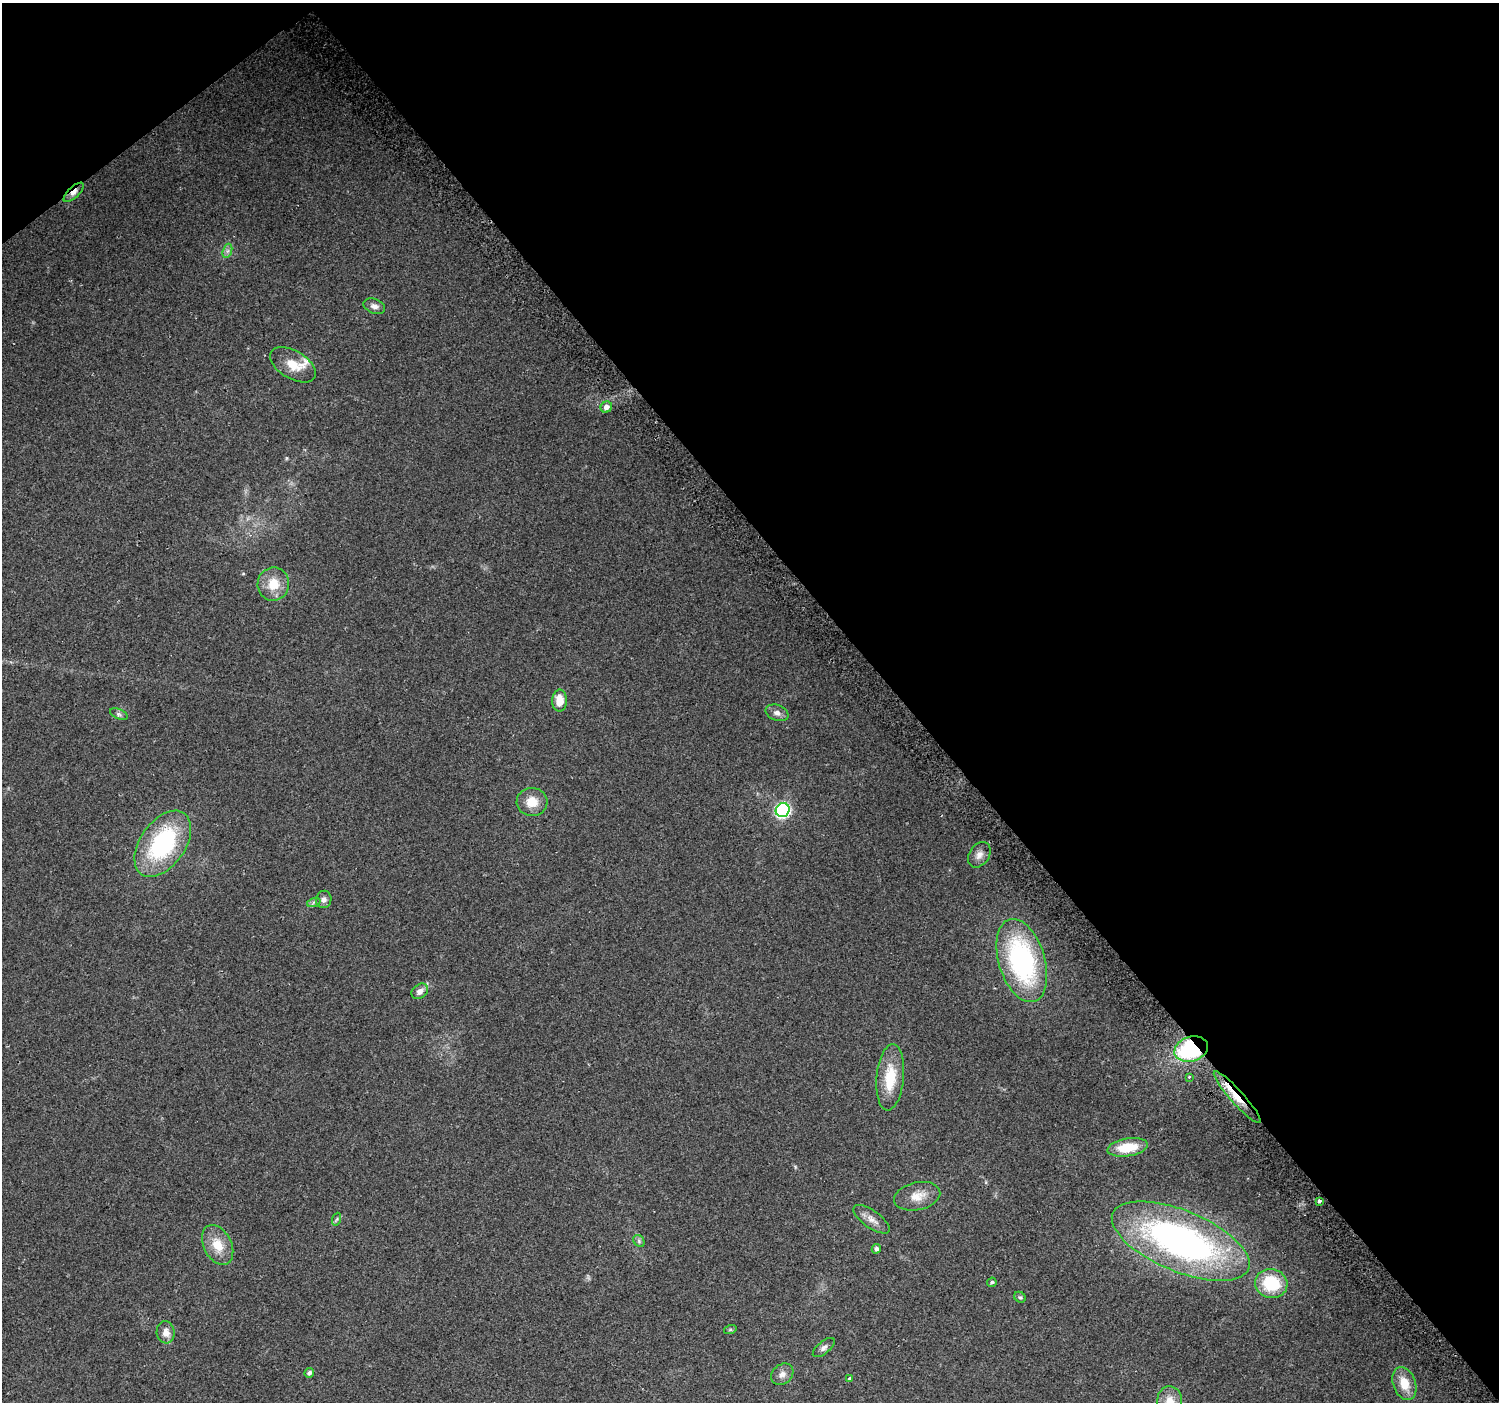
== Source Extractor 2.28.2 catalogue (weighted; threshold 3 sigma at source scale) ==
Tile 3 of 4 x 4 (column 3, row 1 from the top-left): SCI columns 3027-4523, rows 4424-5823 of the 6047 x 5984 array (HDU 1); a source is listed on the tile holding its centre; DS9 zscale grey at full resolution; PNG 1501 x 1404 px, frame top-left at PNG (2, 3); each listed source drawn as its Kron ellipse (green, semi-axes under 4 px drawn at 4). Shown black and unused: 42% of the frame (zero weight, under 2 of 3 exposures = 2% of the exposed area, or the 3 px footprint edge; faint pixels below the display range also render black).
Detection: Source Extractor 2.28.2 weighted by HDU 2 'WHT'; one run over the whole footprint, this tile lists its part. Background 0.0578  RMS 0.011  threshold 0.0499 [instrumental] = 3 sigma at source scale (4.5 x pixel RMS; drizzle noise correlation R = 1.50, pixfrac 1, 0.0396/0.0396 arcsec/px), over >= 5 px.
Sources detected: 42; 1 inside a brighter listed object's ellipse — not listed separately; the other 41 listed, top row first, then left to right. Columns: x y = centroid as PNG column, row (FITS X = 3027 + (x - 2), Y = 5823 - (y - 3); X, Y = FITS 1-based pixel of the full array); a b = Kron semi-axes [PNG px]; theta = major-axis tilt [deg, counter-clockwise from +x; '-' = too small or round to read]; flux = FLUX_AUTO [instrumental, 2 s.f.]
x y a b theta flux
74 192 13 5 43 6.4
227 251 7 4 71 2.7
374 306 11 7 -22 5
293 365 25 14 -30 20
606 407 6 5 - 5.9
273 584 17 15 78 23
560 701 11 7 -89 15
777 713 12 7 -21 5.2
119 714 9 5 -25 2.6
532 802 15 14 - 17
783 810 7 7 - 210
163 844 37 22 55 130
979 855 14 10 55 7.5
324 899 9 7 79 4.7
314 902 7 4 19 2.1
1022 961 43 23 -73 180
420 991 9 6 37 6.4
1191 1049 17 12 18 120
890 1077 33 13 85 36
1189 1077 3 3 - 2
1237 1097 34 6 -48 24
1128 1147 20 9 9 29
917 1196 23 14 13 16
1319 1201 4 3 - 5.3
337 1219 6 4 70 1.8
872 1219 21 8 -35 9.1
639 1241 6 5 - 2.2
1181 1241 73 30 -22 380
218 1245 21 14 -63 21
876 1249 5 4 - 3.4
992 1282 5 4 - 2
1271 1283 16 14 -13 51
1020 1297 6 5 - 1.9
730 1330 6 4 18 1.5
166 1332 11 9 -83 9
824 1348 13 6 40 4.1
309 1373 5 4 - 3.1
782 1374 12 9 40 6.5
850 1379 3 3 - 7.7
1404 1383 17 11 -69 20
1170 1401 15 12 88 13
Overlapping masked pixels (flux is a lower limit): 3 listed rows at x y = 74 192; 1191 1049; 1237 1097
Isophote crosses this tile's border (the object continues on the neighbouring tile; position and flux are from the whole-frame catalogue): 1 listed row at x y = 1170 1401